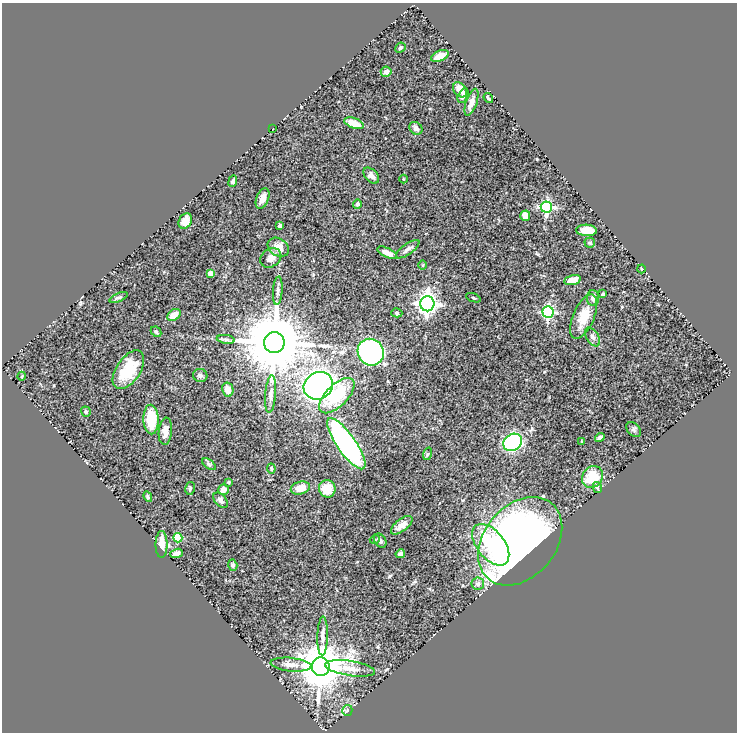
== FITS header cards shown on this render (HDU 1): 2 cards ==
NAXIS1  =                  735
NAXIS2  =                  730

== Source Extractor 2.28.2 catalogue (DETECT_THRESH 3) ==
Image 735 x 730 px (HDU 1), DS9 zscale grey, 1 PNG px = 1 image px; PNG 739 x 734 px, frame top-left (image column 1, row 730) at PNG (2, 3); each listed source drawn as its Kron ellipse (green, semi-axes under 4 px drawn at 4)
Background 0.755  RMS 0.038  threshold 0.113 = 3 sigma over >= 5 px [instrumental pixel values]
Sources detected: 87; all 87 listed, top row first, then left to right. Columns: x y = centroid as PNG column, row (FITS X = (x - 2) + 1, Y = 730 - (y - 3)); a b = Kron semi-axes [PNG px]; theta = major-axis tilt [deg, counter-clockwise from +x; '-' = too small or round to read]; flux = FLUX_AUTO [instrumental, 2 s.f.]
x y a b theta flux
400 48 5 4 - 4.1
440 56 9 5 24 27
386 72 5 5 - 10
460 90 8 6 -51 25
463 96 7 4 63 9.5
488 98 5 2 - 3.4
471 102 14 5 70 19
354 123 10 5 -20 28
416 128 7 5 -43 7.1
273 129 3 2 - 1.5
371 176 9 6 -47 10
403 179 4 3 - 2.1
233 181 6 3 68 6.3
262 198 11 6 68 16
357 204 5 4 - 5
546 207 5 5 - 370
525 216 5 5 - 25
185 221 8 6 58 21
280 226 4 3 - 8.3
586 230 10 5 -3 35
590 243 5 4 - 4
278 247 11 8 -33 21
408 249 14 5 36 10
387 253 10 4 -25 17
271 258 11 9 33 16
423 265 4 3 - 2.1
642 269 4 3 - 2.3
210 273 4 4 - 30
573 280 8 4 14 25
278 291 14 4 86 8.5
603 294 4 3 - 6.7
119 297 10 4 23 5.4
473 298 7 2 -21 2.1
593 298 8 6 -89 9.9
427 304 7 7 - 1400
548 312 6 5 - 370
397 313 5 4 - 3.6
174 315 7 5 37 21
584 317 24 10 67 49
156 332 6 4 -44 3.4
593 337 10 6 -57 8.5
226 339 9 4 -8 6.1
274 342 10 10 - 26000
371 352 14 12 -53 560
128 370 22 12 56 83
200 375 7 6 - 5.9
22 376 4 3 - 2.4
318 386 15 13 33 1200
228 390 7 5 -78 20
271 394 19 5 85 13
337 396 22 11 45 130
86 412 5 5 - 4.6
151 419 15 7 -87 85
634 430 8 6 -48 5.6
165 431 13 6 84 20
600 437 5 3 - 5.3
582 441 3 3 - 1.9
513 442 10 8 36 340
346 444 30 9 -55 630
427 454 6 4 71 3.7
209 464 8 4 -37 5
271 468 5 3 - 3.4
592 477 11 10 - 74
228 482 3 3 - 2.7
597 487 5 4 - 4.8
190 488 6 5 - 4
300 488 9 6 14 36
223 489 5 5 - 15
327 489 9 8 - 42
148 497 5 4 - 3.4
220 500 9 5 -50 8.1
402 525 13 6 38 18
178 538 4 4 - 94
375 539 5 3 - 2.3
380 541 8 5 -55 6.9
520 541 49 36 50 1700
161 544 13 6 90 35
491 545 24 13 -52 110
177 553 6 4 20 9.2
400 554 5 4 - 8.1
233 565 6 4 -73 4.8
478 584 6 6 - 10
323 636 19 5 89 14
291 665 20 7 -5 19
321 667 9 9 - 12000
350 668 25 7 -9 30
347 710 5 5 - 4.2